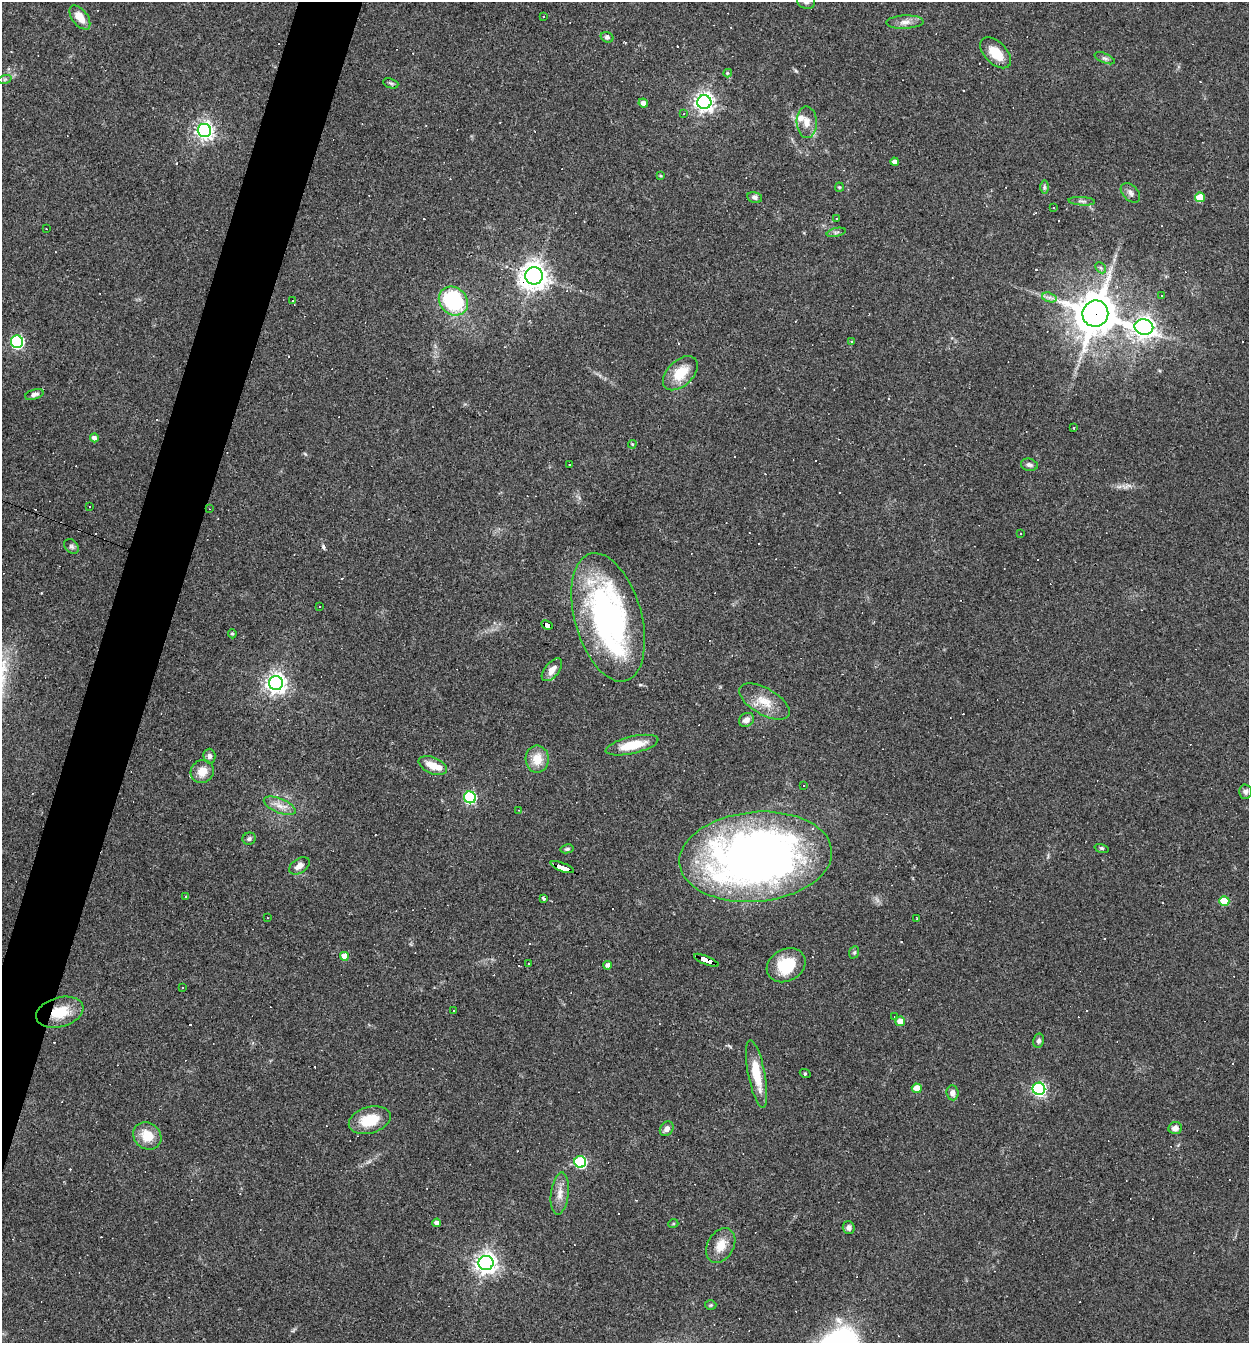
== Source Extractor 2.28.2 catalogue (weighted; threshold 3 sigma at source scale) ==
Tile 7 of 4 x 4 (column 3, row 2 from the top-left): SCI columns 2754-4000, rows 2682-4022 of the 5378 x 5362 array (HDU 1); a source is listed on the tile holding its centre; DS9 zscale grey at full resolution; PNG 1251 x 1345 px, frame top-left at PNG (2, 2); each listed source drawn as its Kron ellipse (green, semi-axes under 4 px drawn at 4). Shown black and unused: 4% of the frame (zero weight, under 3 of 4 exposures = <1% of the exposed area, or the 3 px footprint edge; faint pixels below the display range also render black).
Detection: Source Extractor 2.28.2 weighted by HDU 2 'WHT'; one run over the whole footprint, this tile lists its part. Background 0.0527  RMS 0.0047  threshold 0.0212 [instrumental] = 3 sigma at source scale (4.5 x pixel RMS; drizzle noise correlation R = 1.50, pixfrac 1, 0.05/0.05 arcsec/px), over >= 5 px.
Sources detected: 163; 54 cosmic-ray / hot-pixel residue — neither listed nor drawn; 3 inside a brighter listed object's ellipse — not listed separately; the other 106 listed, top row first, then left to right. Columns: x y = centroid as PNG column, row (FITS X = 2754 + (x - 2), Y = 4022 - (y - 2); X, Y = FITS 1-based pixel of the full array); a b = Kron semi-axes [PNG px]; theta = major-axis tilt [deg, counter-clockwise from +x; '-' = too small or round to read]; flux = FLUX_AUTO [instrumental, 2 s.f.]
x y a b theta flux
806 2 9 7 -14 1.5
543 16 3 2 - 0.51
80 17 14 7 -53 6.9
905 22 18 6 2 3.3
607 37 6 5 - 1.2
996 53 19 11 -45 9.1
1105 58 11 5 -23 1.3
728 73 4 4 - 0.68
5 79 7 4 19 0.75
391 83 8 4 -20 0.88
704 102 7 7 - 230
643 103 5 4 - 2.3
684 114 3 2 - 0.37
807 122 16 10 -88 4.7
204 130 7 6 - 200
895 162 4 4 - 2.1
660 176 4 3 - 0.5
839 187 4 4 - 0.53
1044 187 7 4 -90 0.79
1130 193 11 7 -45 2
755 197 7 5 -13 1.4
1200 197 5 5 - 8
1082 201 13 3 -4 0.87
1053 208 2 2 - 0.46
837 218 3 2 - 0.34
46 229 2 2 - 0.33
836 232 10 4 13 1
1101 268 6 4 -45 0.78
534 276 9 8 - 520
1162 296 2 2 - 0.38
1049 297 7 4 -18 1.4
293 301 3 3 - 0.38
453 301 16 13 -43 41
1095 314 13 13 - 1400
1144 327 9 7 -11 290
851 341 3 2 - 0.5
17 342 6 6 - 71
680 373 21 12 44 11
34 394 9 5 17 1.7
1074 428 3 2 - 0.41
94 438 4 4 - 2.1
632 444 4 4 - 0.53
569 465 3 2 - 0.28
1029 465 8 6 -13 1.3
89 507 2 2 - 0.43
209 509 3 2 - 0.31
1021 534 3 3 - 0.76
71 546 8 6 -44 1.1
320 606 3 2 - 0.54
608 617 66 33 -74 120
547 625 6 4 -25 38
232 634 5 4 - 0.62
552 670 13 7 50 3.8
276 683 7 7 - 280
764 702 28 13 -30 8.8
746 720 8 6 36 2.5
632 745 27 8 13 11
209 756 7 6 - 1.7
537 759 13 11 -89 7.7
433 765 15 8 -23 6
202 771 12 11 - 5.6
804 785 3 2 - 0.39
1246 792 7 6 - 1.2
470 797 6 6 - 58
280 806 17 7 -22 3.9
519 810 3 2 - 0.33
249 839 6 6 - 1.1
1102 848 7 3 -18 0.68
567 849 6 4 10 0.86
756 857 76 45 5 340
299 866 11 7 33 3.1
562 867 12 3 -21 150
186 896 3 2 - 0.52
544 898 4 3 - 2.5
1224 901 5 5 - 14
267 918 3 2 - 0.31
917 918 3 2 - 0.62
854 952 6 5 - 0.75
344 956 4 4 - 6.4
706 960 13 4 -23 130
529 963 3 3 - 0.72
608 965 4 4 - 1.9
786 965 20 16 28 16
183 988 2 2 - 0.33
454 1011 3 2 - 0.42
60 1012 24 14 16 13
895 1016 3 2 - 0.82
900 1021 5 4 - 4.9
1039 1041 7 5 77 1.2
805 1073 5 3 - 0.47
757 1074 34 8 -79 13
917 1088 5 5 - 6.1
1039 1089 6 6 - 89
952 1093 7 6 - 2.3
370 1120 21 13 16 13
1175 1128 7 6 - 2.7
667 1129 8 6 52 2.2
147 1136 15 13 -38 9.1
580 1162 6 5 - 48
560 1193 21 9 83 4.7
437 1223 4 4 - 1.8
673 1224 5 3 - 0.42
849 1228 6 6 - 1.6
721 1245 18 13 60 6.7
486 1263 7 7 - 320
711 1305 6 5 - 0.63
Overlapping masked pixels (flux is a lower limit): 7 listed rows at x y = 534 276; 1095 314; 547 625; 756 857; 562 867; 706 960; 60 1012
Isophote crosses this tile's border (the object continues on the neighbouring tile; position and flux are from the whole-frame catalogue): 1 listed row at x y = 806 2